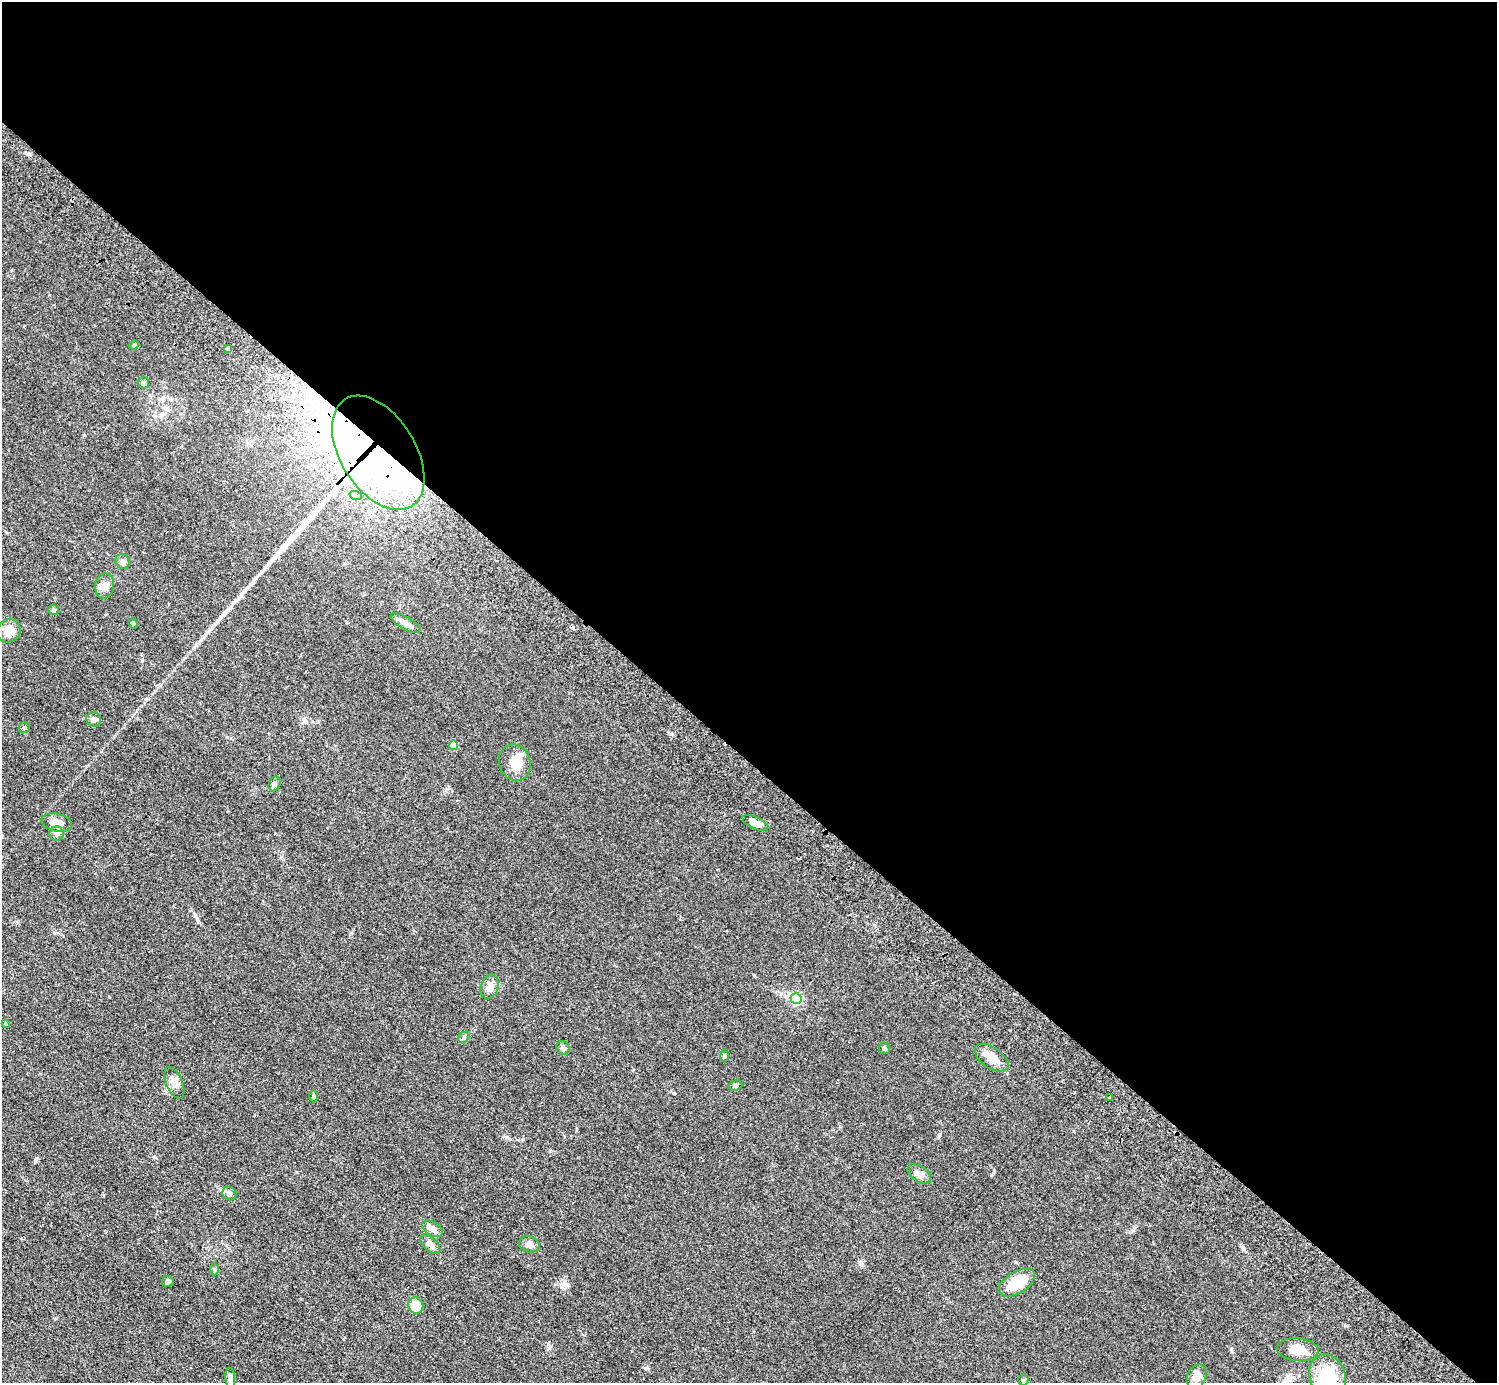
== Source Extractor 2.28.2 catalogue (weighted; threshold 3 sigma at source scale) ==
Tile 3 of 4 x 4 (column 3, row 1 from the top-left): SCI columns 3030-4524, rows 4487-5867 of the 6059 x 6069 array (HDU 1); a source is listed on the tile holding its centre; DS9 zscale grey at full resolution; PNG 1499 x 1385 px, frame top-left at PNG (2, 2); each listed source drawn as its Kron ellipse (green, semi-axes under 4 px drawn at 4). Shown black and unused: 55% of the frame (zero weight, under 2 of 3 exposures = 3% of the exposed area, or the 3 px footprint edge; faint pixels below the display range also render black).
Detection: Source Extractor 2.28.2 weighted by HDU 2 'WHT'; one run over the whole footprint, this tile lists its part. Background 0.0531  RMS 0.0077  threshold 0.0348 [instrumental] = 3 sigma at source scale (4.5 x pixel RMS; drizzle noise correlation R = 1.50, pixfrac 1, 0.05/0.05 arcsec/px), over >= 5 px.
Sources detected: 50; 2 inside a brighter object's white glare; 1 cosmic-ray / hot-pixel residue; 1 long thin detection or spike segment (spike, bleed or trail) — neither listed nor drawn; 1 inside a brighter listed object's ellipse — not listed separately; the other 45 listed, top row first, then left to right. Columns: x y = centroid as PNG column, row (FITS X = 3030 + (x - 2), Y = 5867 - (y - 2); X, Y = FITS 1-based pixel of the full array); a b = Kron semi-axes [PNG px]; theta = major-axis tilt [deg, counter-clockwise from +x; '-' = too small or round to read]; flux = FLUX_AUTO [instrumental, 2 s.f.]
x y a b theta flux
134 345 5 4 - 1
228 348 3 3 - 8.6
143 383 6 5 - 1.5
378 453 63 37 -58 680
356 496 6 4 -18 1.5
122 562 8 7 - 2.3
105 586 12 9 80 5
54 610 5 5 - 1.5
133 623 5 4 - 0.93
405 623 16 6 -29 5.2
9 631 12 11 - 7.9
94 719 7 7 - 2.4
24 728 6 5 - 1.4
453 745 5 4 - 15
515 763 18 15 -71 11
274 784 7 5 66 2
57 822 15 9 -13 7.6
755 823 14 6 -25 7.1
57 834 7 7 - 2.1
490 987 12 9 71 5.3
796 999 5 5 - 80
5 1023 3 3 - 1.8
464 1037 6 4 48 1.3
563 1048 7 6 - 2.1
884 1049 5 5 - 1.1
725 1056 6 4 -90 0.97
992 1058 19 10 -34 9
174 1083 17 8 -67 4.7
736 1085 7 5 18 1.2
314 1096 6 4 -89 0.95
1109 1097 3 3 - 2.8
919 1174 13 7 -35 4.2
229 1193 7 6 - 1.9
433 1229 11 7 -32 3.9
430 1244 12 6 -44 3.9
529 1244 11 8 -16 3.2
214 1269 6 4 -89 1
168 1281 6 5 - 2.3
1017 1283 20 11 30 15
416 1306 8 7 - 15
1298 1350 21 11 -4 11
1197 1377 13 9 64 5.3
1328 1377 23 18 -70 29
230 1378 10 5 -84 3
1023 1380 5 5 - 0.91
Overlapping masked pixels (flux is a lower limit): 1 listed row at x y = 378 453
Isophote crosses this tile's border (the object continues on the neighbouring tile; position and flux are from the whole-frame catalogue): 1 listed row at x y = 1328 1377
Unlisted compact peaks at least as high as the median listed source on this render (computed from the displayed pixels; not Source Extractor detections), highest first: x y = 674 1093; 549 1348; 671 734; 647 1368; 1243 1248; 35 1161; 939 1135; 994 1171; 506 1137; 861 1264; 562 1287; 754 975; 29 154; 523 1139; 1232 1351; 351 933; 154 1157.